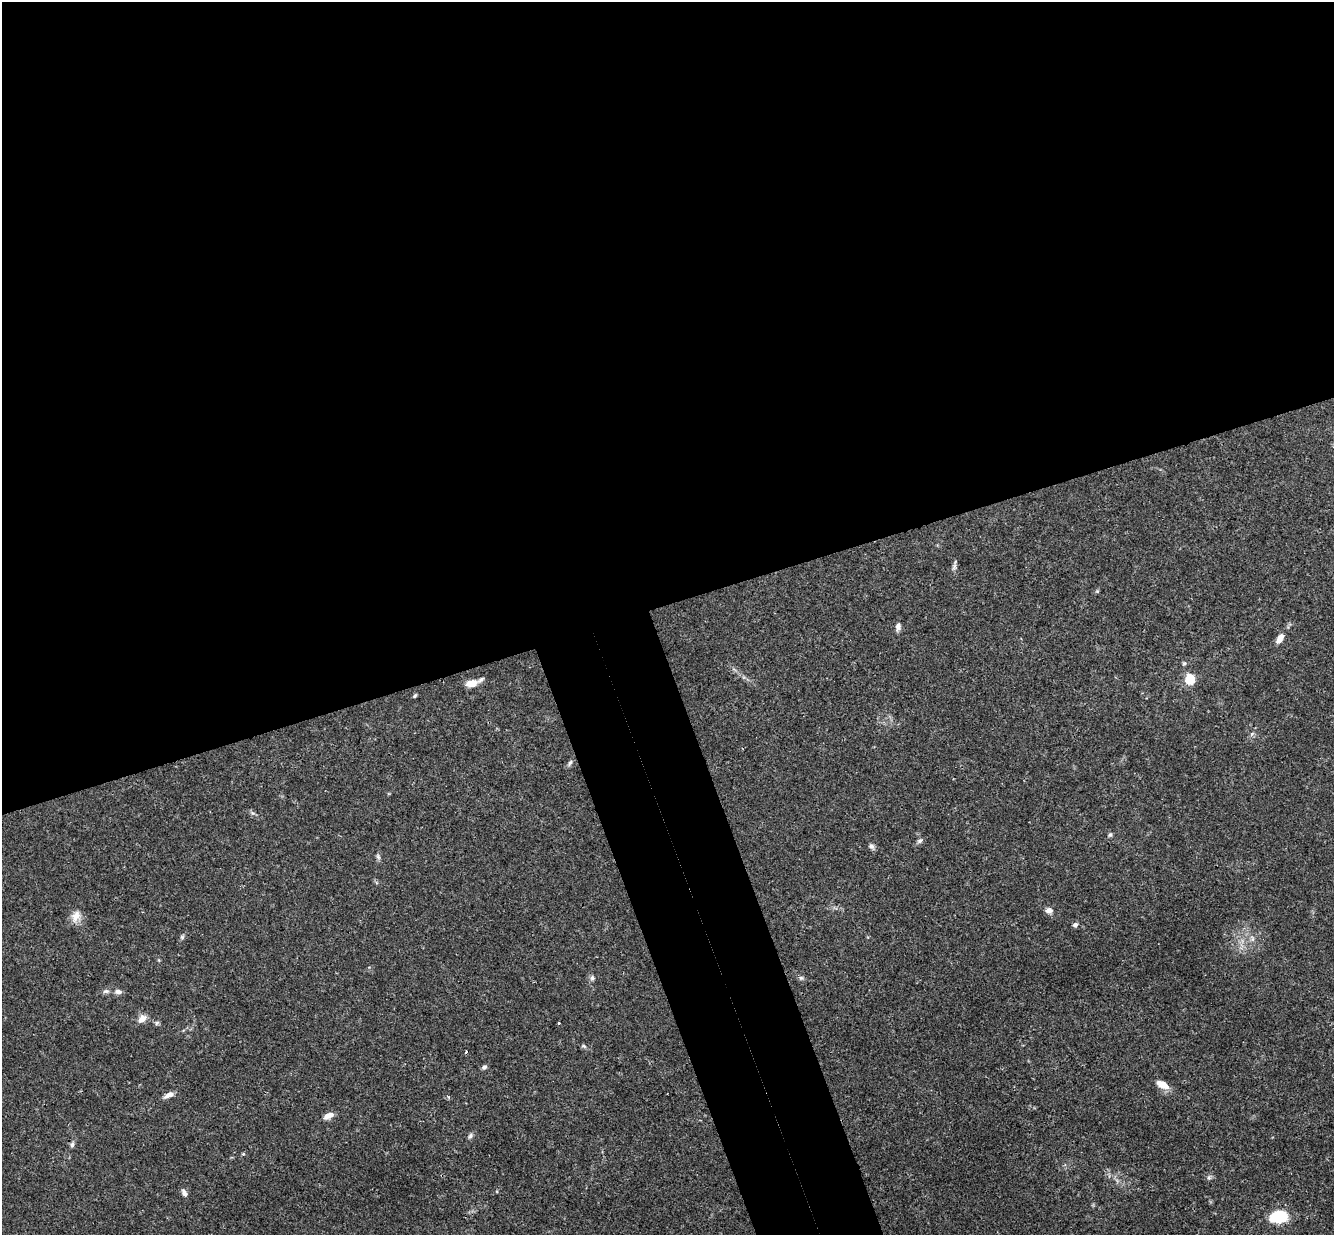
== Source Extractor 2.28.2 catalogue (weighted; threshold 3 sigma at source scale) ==
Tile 2 of 4 x 4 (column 2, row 1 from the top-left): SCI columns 1389-2720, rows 3991-5223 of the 5440 x 5389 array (HDU 1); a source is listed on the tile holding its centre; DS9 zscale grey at full resolution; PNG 1336 x 1237 px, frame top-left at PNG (2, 2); no overlay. Shown black and unused: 54% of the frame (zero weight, under 3 of 4 exposures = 6% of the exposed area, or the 3 px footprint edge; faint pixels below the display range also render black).
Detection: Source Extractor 2.28.2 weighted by HDU 2 'WHT'; one run over the whole footprint, this tile lists its part. Background 0.0253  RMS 0.0024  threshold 0.0108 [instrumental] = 3 sigma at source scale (4.5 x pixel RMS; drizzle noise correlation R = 1.50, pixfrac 1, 0.05/0.05 arcsec/px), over >= 5 px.
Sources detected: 37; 1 cosmic-ray / hot-pixel residue — not listed; the other 36 listed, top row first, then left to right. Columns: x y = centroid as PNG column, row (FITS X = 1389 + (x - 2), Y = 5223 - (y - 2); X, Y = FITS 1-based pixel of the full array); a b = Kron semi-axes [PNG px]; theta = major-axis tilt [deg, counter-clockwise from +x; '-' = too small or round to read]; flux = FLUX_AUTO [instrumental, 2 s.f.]
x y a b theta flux
954 567 10 4 60 0.57
1097 591 5 5 - 0.29
898 627 9 6 90 0.94
1280 638 12 6 59 1.9
1184 663 6 5 - 0.39
1190 679 6 5 - 14
471 683 13 7 15 3
415 696 5 4 - 0.34
570 762 7 4 45 0.48
1110 835 6 5 - 0.39
920 841 8 5 44 0.58
871 846 8 6 -41 0.7
378 857 8 5 -63 0.52
1049 910 7 5 0 1.5
76 916 17 10 60 2.2
1075 925 5 4 - 0.86
182 937 7 5 46 0.43
1252 939 8 4 -90 0.57
592 978 6 5 - 0.59
801 978 6 5 - 0.45
106 991 9 5 9 0.65
118 992 10 6 -3 0.97
142 1018 12 8 41 1.6
156 1023 6 5 - 0.46
559 1023 3 2 - 0.48
584 1046 7 4 -26 0.43
484 1067 6 5 - 0.62
1162 1084 13 7 -28 3.1
169 1095 12 5 26 1.5
329 1115 12 6 23 1.8
470 1136 8 5 69 0.57
72 1145 7 5 74 0.57
243 1154 5 3 - 0.25
1209 1178 7 4 0 0.45
184 1193 10 5 -60 0.94
1279 1216 15 10 11 12